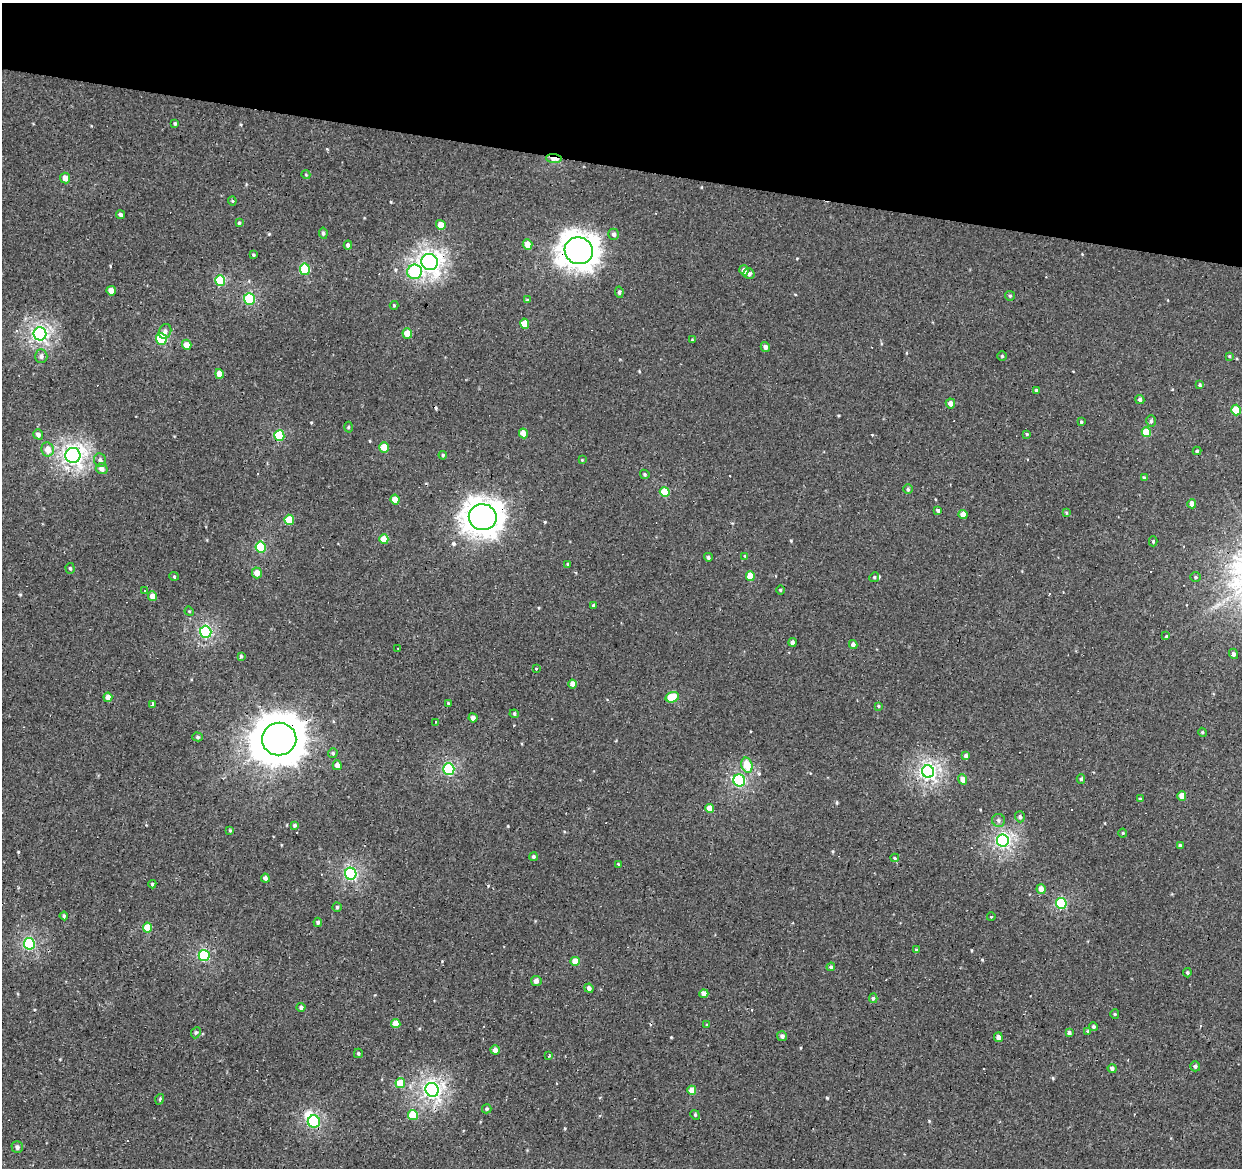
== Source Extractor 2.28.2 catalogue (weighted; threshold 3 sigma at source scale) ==
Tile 2 of 4 x 4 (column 2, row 1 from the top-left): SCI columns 1245-2484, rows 3779-4944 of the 4965 x 5165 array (HDU 1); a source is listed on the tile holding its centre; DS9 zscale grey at full resolution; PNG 1244 x 1170 px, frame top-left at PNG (2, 3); each listed source drawn as its Kron ellipse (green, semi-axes under 4 px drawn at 4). Shown black and unused: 14% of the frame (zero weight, under 2 of 3 exposures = <1% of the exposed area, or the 3 px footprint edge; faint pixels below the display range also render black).
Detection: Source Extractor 2.28.2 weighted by HDU 2 'WHT'; one run over the whole footprint, this tile lists its part. Background 6.68e-04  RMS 0.0053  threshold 0.0239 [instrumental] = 3 sigma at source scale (4.5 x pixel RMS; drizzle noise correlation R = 1.50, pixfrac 1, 0.0396/0.0396 arcsec/px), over >= 5 px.
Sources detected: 188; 1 inside a brighter object's white glare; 14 cosmic-ray / hot-pixel residue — neither listed nor drawn; the other 173 listed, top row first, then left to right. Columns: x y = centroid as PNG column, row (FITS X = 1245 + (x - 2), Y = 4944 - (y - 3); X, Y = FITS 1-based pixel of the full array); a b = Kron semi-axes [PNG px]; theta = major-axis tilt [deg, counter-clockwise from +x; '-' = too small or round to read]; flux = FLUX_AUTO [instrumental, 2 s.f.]
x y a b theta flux
175 124 4 3 - 0.65
554 158 8 4 -6 5.8
306 175 4 3 - 0.44
65 178 5 5 - 3.6
232 201 4 4 - 0.53
120 215 4 4 - 1.4
239 223 4 4 - 0.55
441 225 5 4 - 5.4
323 233 5 4 - 0.93
614 234 5 5 - 1.4
527 244 5 4 - 5.4
348 245 4 4 - 1.4
579 251 14 13 - 520
253 255 3 3 - 0.54
430 262 8 8 - 200
305 269 5 5 - 21
744 270 5 4 - 2.8
415 272 7 7 - 39
749 274 6 5 - 1.4
220 280 5 5 - 29
111 291 5 4 - 5.2
619 292 6 4 -82 1.2
1010 296 5 4 - 0.64
249 299 6 5 - 39
527 300 4 4 - 0.61
394 305 4 4 - 0.51
525 324 5 4 - 6.6
165 331 8 6 68 1.7
407 333 5 4 - 9.5
40 334 6 6 - 120
161 339 6 5 - 31
692 340 4 3 - 0.44
187 345 5 4 - 5
765 347 5 4 - 2.1
41 356 7 6 - 1.5
1002 356 4 4 - 0.6
1229 356 4 3 - 0.49
219 374 5 4 - 5.7
1200 385 4 4 - 0.7
1036 390 4 4 - 0.71
1140 399 4 4 - 1.3
950 403 5 4 - 3.2
1236 410 5 5 - 15
1151 421 6 5 - 0.91
1081 422 3 3 - 0.62
348 427 5 3 - 0.52
1146 432 5 4 - 11
523 433 5 4 - 6.5
38 434 5 4 - 1.9
1027 434 4 3 - 0.49
279 436 5 5 - 21
384 447 5 4 - 11
48 449 7 6 - 4.6
1197 451 4 4 - 0.73
73 455 7 7 - 180
443 455 4 4 - 0.68
100 460 7 6 - 1.8
582 460 3 3 - 0.43
102 469 6 5 - 2.4
645 474 5 4 - 0.66
1144 478 4 3 - 0.76
908 489 5 4 - 0.93
665 492 5 5 - 14
395 500 5 4 - 7
1192 504 4 4 - 3
938 510 4 3 - 1.1
1066 513 4 4 - 0.52
963 515 4 4 - 4.6
483 517 14 13 - 540
289 520 5 4 - 13
384 539 5 4 - 8.7
1153 541 5 4 - 0.64
261 547 5 5 - 26
745 556 4 4 - 0.46
708 557 4 4 - 0.89
568 564 3 3 - 0.52
70 568 5 4 - 0.75
257 573 5 5 - 4.5
174 576 4 4 - 0.57
750 576 5 4 - 8.1
874 577 5 4 - 0.69
1196 577 5 4 - 0.75
780 590 5 3 - 0.49
145 591 3 2 - 0.5
153 596 5 4 - 4.4
593 605 3 3 - 0.71
189 611 5 3 - 0.49
206 632 6 5 - 61
1166 636 3 3 - 1.7
792 642 4 4 - 1.5
853 645 4 4 - 1.7
398 648 2 2 - 0.34
1234 654 5 4 - 1.5
241 656 4 4 - 0.69
536 668 3 3 - 2
573 684 4 4 - 3.9
108 697 5 4 - 3.7
672 697 7 5 16 16
448 703 4 3 - 0.45
153 704 4 4 - 10
878 706 4 4 - 0.5
514 714 5 4 - 0.71
473 718 4 4 - 2.1
436 722 3 2 - 0.58
1202 732 4 3 - 0.48
198 737 5 4 - 0.86
279 739 17 16 - 1700
333 753 5 4 - 0.81
966 756 4 4 - 1.7
337 765 5 4 - 2.5
747 765 8 5 -75 12
449 769 6 5 - 49
928 772 6 6 - 140
962 779 5 4 - 3.3
1081 779 5 4 - 0.69
739 780 6 6 - 57
1182 796 5 4 - 4.8
1140 799 3 3 - 0.82
710 808 4 4 - 5.4
1020 817 5 5 - 1.1
998 820 6 6 - 1.3
295 825 4 4 - 0.76
230 830 3 3 - 0.44
1123 833 4 4 - 0.49
1003 841 6 6 - 95
1180 845 4 4 - 0.95
533 857 4 4 - 0.96
895 858 4 4 - 0.59
618 864 4 3 - 0.48
351 874 6 5 - 69
265 878 4 4 - 1.9
152 884 4 4 - 0.63
1041 889 5 4 - 3.9
1061 903 5 5 - 35
337 907 5 4 - 0.78
64 916 4 4 - 0.66
991 917 4 3 - 0.39
318 922 4 4 - 0.94
147 928 5 4 - 9.3
29 944 6 5 - 55
916 950 4 3 - 0.66
204 955 5 5 - 45
575 961 5 4 - 5.9
831 967 4 4 - 0.88
1187 973 4 3 - 0.71
536 981 5 5 - 1.9
589 988 4 4 - 2.1
704 994 4 4 - 3.2
873 998 5 4 - 0.95
301 1007 4 4 - 1.3
1115 1014 4 4 - 0.61
396 1023 4 4 - 6.8
707 1025 4 4 - 0.58
1094 1027 4 4 - 0.97
1088 1032 4 4 - 1.3
196 1033 6 4 65 0.73
1069 1033 4 4 - 1.3
782 1036 5 5 - 1.4
998 1037 4 4 - 2.2
495 1050 4 4 - 2.8
358 1053 5 3 - 0.63
549 1056 3 3 - 0.63
1195 1066 5 5 - 1.2
1112 1068 4 4 - 1.3
400 1083 5 5 - 10
432 1090 7 6 - 140
692 1090 4 4 - 5.9
160 1099 5 3 - 0.52
487 1109 5 4 - 0.85
413 1115 5 5 - 13
695 1115 5 4 - 0.66
314 1122 6 6 - 46
17 1147 6 5 - 1.6
Overlapping masked pixels (flux is a lower limit): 5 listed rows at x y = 554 158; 579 251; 279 436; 483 517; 279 739